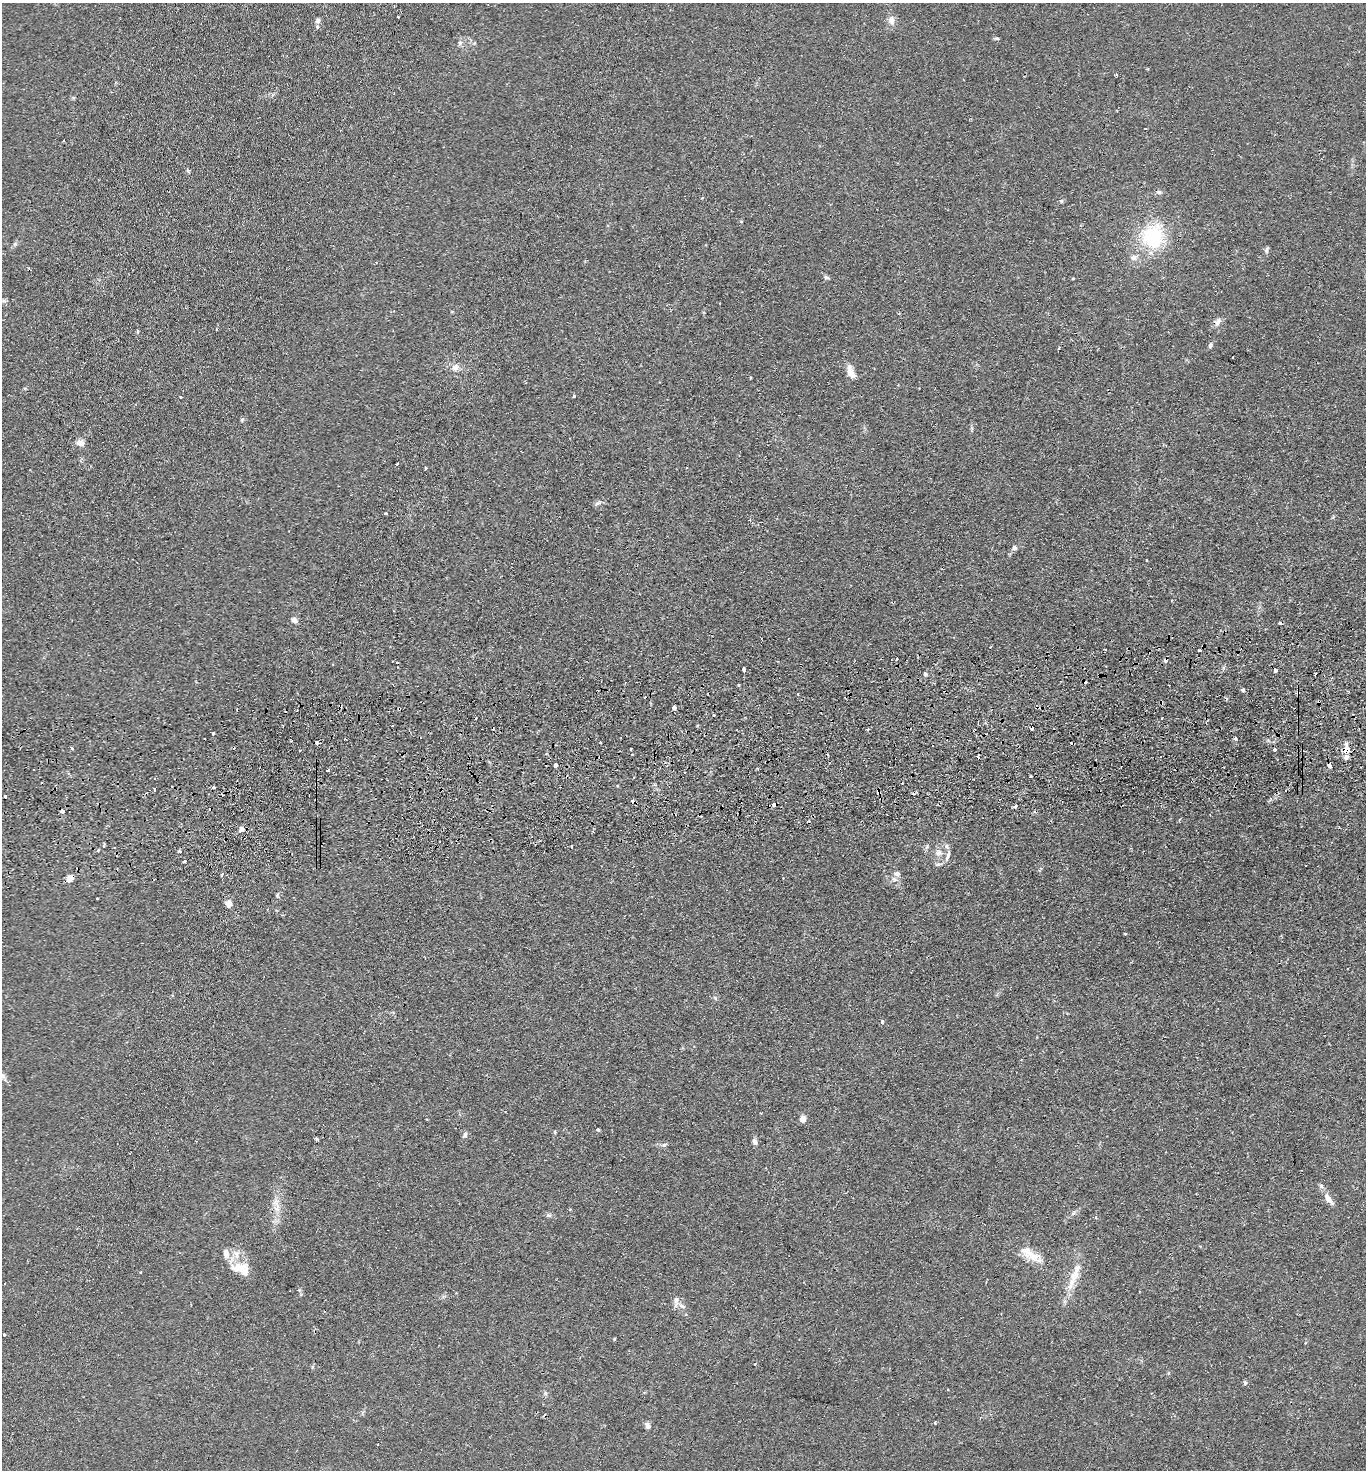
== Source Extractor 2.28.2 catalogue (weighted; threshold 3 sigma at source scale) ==
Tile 5 of 3 x 3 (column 2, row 2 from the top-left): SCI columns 1490-2853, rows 1524-2991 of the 4380 x 4515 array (HDU 1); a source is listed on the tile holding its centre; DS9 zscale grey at full resolution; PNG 1368 x 1472 px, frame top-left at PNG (2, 3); no overlay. Shown black and unused: <1% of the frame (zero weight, under 2 of 3 exposures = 3% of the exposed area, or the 3 px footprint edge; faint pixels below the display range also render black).
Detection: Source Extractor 2.28.2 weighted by HDU 2 'WHT'; one run over the whole footprint, this tile lists its part. Background 0.0312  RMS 0.0056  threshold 0.0254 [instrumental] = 3 sigma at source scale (4.5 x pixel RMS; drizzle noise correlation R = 1.50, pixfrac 1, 0.05/0.05 arcsec/px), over >= 5 px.
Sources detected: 133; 1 inside a brighter object's white glare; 20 cosmic-ray / hot-pixel residue — not listed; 4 inside a brighter listed object's ellipse — not listed separately; the other 108 listed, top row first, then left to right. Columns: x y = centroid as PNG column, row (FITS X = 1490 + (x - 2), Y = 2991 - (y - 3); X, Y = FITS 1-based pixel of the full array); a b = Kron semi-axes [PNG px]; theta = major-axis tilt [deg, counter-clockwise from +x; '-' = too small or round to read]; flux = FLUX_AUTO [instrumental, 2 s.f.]
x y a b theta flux
398 17 3 3 - 1.3
891 20 11 9 -77 3.2
318 21 7 6 - 1.6
997 38 6 4 -2 0.86
460 42 6 5 - 1.2
1116 74 3 3 - 1.6
1159 192 7 5 -3 1.4
702 198 4 3 - 0.44
1061 201 5 5 - 0.87
741 221 5 3 - 0.42
1153 233 31 22 20 31
1267 250 9 5 72 1.3
1134 257 10 7 31 2.5
826 277 8 5 -29 1.1
1218 322 10 6 71 2.3
138 331 4 3 - 1.1
1210 345 6 5 - 1.3
1058 348 3 2 - 0.91
1233 357 2 2 - 0.44
455 367 10 8 27 3.2
851 372 16 7 -68 5.3
574 396 3 3 - 1
181 397 3 3 - 0.89
242 419 6 3 19 0.71
81 443 9 7 -8 3.2
397 464 3 3 - 5.3
426 468 3 3 - 0.6
597 504 7 4 45 1.1
386 513 4 3 - 0.48
1014 547 6 6 - 1.6
1147 560 3 2 - 0.67
294 620 8 6 -32 2.1
896 659 3 3 - 1.1
1165 660 4 4 - 2.8
397 663 3 2 - 0.56
744 669 5 3 - 4.8
1275 670 4 4 - 3.1
925 674 4 3 - 2.8
1315 674 3 3 - 0.97
738 685 3 3 - 1.1
1243 690 4 3 - 1.6
1298 693 5 4 - 1.3
340 706 4 4 - 0.84
674 707 4 3 - 4
399 709 3 3 - 1.1
868 730 3 3 - 0.83
213 733 3 3 - 3.1
1235 738 3 3 - 2.4
317 742 3 3 - 4.4
600 742 3 2 - 0.48
72 748 3 3 - 1.5
300 750 3 2 - 0.63
1274 750 3 3 - 2.2
1346 750 10 6 87 8.5
978 757 3 3 - 1.8
1161 757 3 2 - 0.48
1329 765 4 3 - 7
555 766 4 3 - 4
329 770 3 3 - 4.3
633 777 3 3 - 1.4
154 790 3 3 - 1.1
5 796 3 3 - 2.2
774 805 4 3 - 6.3
1015 806 4 3 - 1.2
63 811 4 3 - 5.7
1180 819 5 2 - 0.53
241 829 7 6 - 2.1
103 846 4 4 - 0.92
571 846 3 2 - 0.51
927 847 9 3 69 0.91
947 847 9 6 -46 1.7
180 851 4 4 - 1
938 853 10 8 17 3.1
948 856 15 5 70 2.4
184 861 3 3 - 2.3
938 864 6 4 41 1.1
222 874 4 2 - 1.4
897 874 10 8 -15 2.7
70 878 8 6 40 3.7
277 895 6 5 - 0.89
97 898 3 3 - 0.97
229 904 8 7 - 3.6
1125 934 3 3 - 1.2
882 1022 4 4 - 1.5
2 1076 7 6 - 1.4
803 1119 7 6 - 3.2
598 1130 3 3 - 1.5
555 1132 4 4 - 0.65
465 1135 8 6 68 1.4
316 1139 3 3 - 1.7
755 1142 8 6 -70 1.9
664 1145 6 5 - 1
1329 1199 20 8 -54 4.7
276 1202 12 5 78 3.1
1073 1213 8 4 53 1.1
549 1215 6 4 41 0.94
226 1254 15 8 -78 4.3
1033 1257 19 13 -19 8.2
243 1270 19 14 -70 8.6
1074 1276 35 10 69 11
676 1301 18 6 87 2.7
4 1335 3 3 - 1.2
614 1339 4 3 - 0.5
1245 1383 6 5 - 0.98
948 1390 3 2 - 0.42
545 1393 6 4 -47 0.97
935 1423 3 3 - 1.1
648 1426 8 6 -72 1.9
Overlapping masked pixels (flux is a lower limit): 10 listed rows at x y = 1165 660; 1275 670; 1298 693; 340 706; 399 709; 1346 750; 1329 765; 774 805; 63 811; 70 878
Isophote crosses this tile's border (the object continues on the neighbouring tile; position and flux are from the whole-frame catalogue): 1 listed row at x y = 2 1076